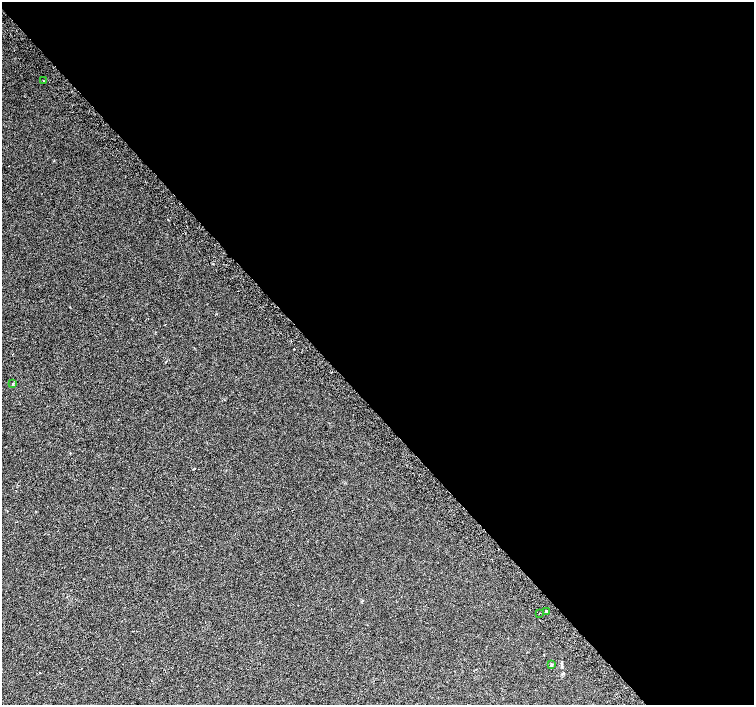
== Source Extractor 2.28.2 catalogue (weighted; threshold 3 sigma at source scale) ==
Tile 8 of 4 x 4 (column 4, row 2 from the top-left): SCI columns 4552-6055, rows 3054-4459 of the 6087 x 6041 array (HDU 1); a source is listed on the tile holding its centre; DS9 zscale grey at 2 x 2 block average (1 PNG px = mean of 2 x 2 image px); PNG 756 x 707 px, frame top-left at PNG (2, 2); each listed source drawn as its Kron ellipse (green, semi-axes under 4 px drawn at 4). Shown black and unused: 58% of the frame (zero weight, under 2 of 3 exposures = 2% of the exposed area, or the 3 px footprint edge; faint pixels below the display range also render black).
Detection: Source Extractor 2.28.2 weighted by HDU 2 'WHT'; one run over the whole footprint, this tile lists its part. Background 0.0108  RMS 0.006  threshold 0.0271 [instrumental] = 3 sigma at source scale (4.5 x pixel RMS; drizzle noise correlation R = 1.50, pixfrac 1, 0.0396/0.0396 arcsec/px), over >= 5 px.
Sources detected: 7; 2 cosmic-ray / hot-pixel residue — neither listed nor drawn; the other 5 listed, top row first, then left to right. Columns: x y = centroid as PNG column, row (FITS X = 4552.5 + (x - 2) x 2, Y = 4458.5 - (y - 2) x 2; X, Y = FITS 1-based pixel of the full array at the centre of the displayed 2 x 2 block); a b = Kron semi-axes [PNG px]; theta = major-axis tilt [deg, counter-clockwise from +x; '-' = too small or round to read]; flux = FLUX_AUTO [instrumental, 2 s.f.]
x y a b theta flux
43 81 2 2 - 2.8
13 384 3 2 - 0.75
546 611 2 2 - 5.4
540 613 2 2 - 0.67
551 665 2 2 - 2.2